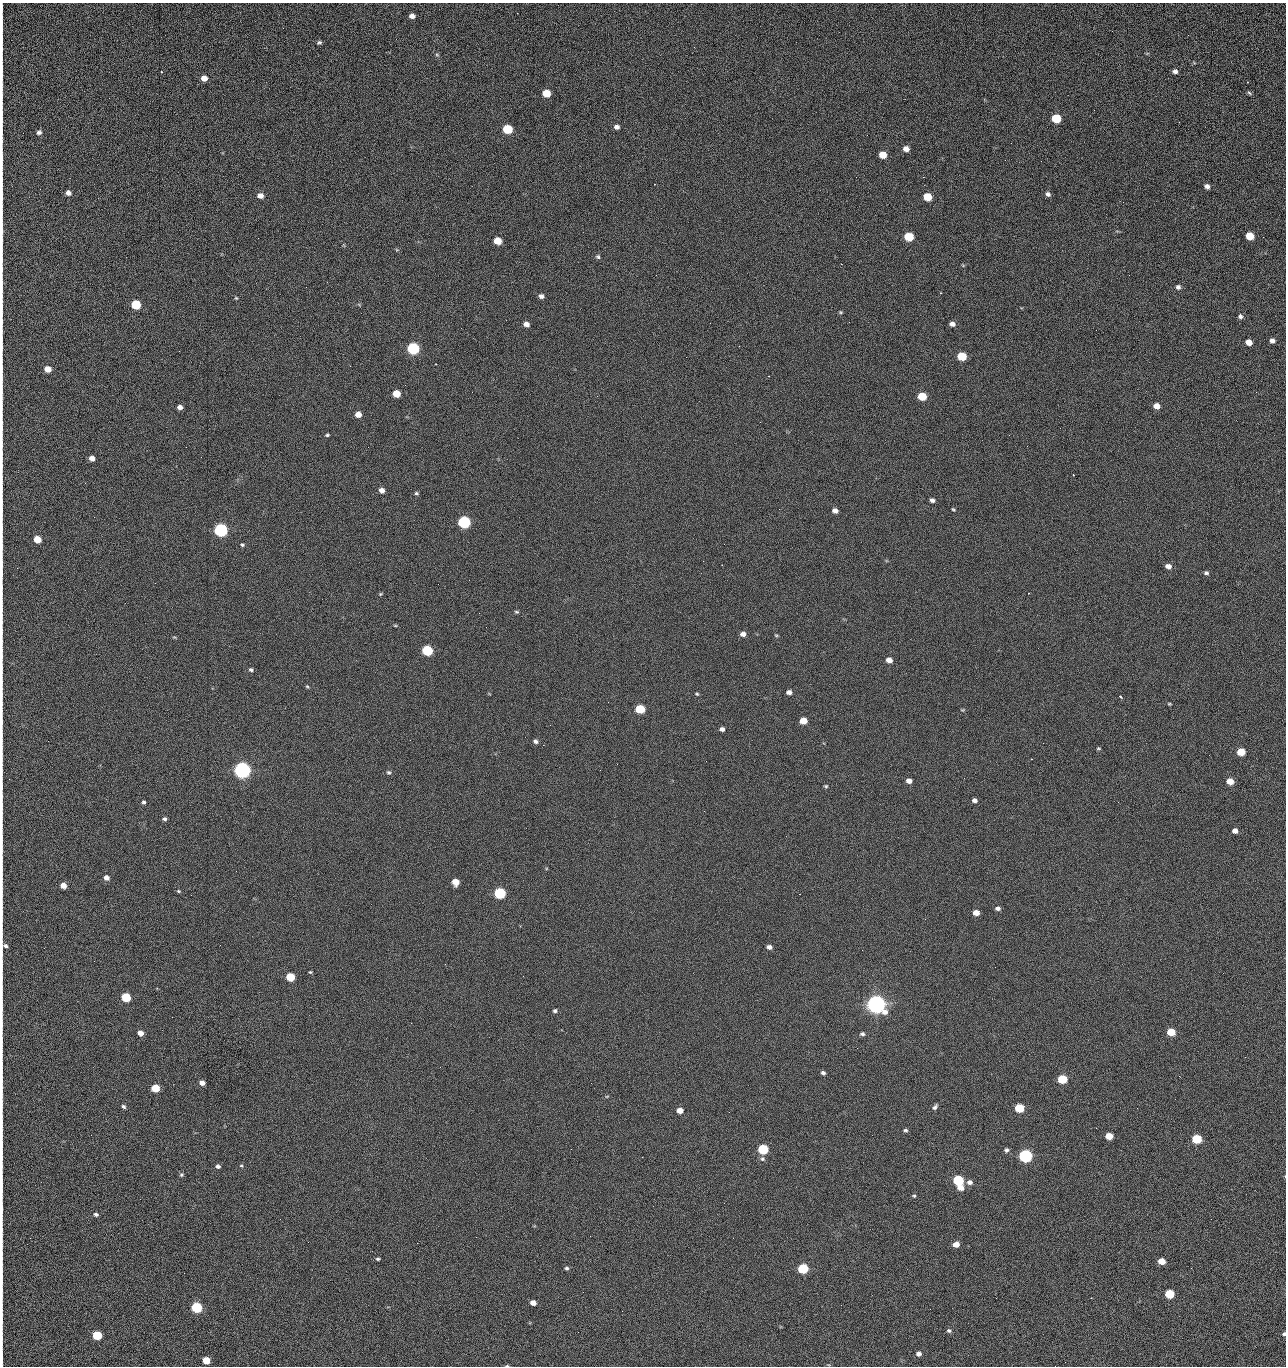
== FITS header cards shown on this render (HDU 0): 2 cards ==
NAXIS1  =                 1284 /fastest changing axis
NAXIS2  =                 1364 /next to fastest changing axis

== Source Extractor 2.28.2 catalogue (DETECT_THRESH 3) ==
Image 1284 x 1364 px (HDU 0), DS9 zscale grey, 1 PNG px = 1 image px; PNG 1288 x 1368 px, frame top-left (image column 1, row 1364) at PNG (2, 3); no overlay
Background 125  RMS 14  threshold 43.4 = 3 sigma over >= 5 px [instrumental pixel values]
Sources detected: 210; all 210 listed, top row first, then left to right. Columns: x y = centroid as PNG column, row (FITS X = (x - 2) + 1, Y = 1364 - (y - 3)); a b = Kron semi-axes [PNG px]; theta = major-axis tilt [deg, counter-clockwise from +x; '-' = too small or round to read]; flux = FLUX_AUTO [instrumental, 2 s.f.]
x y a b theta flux
412 16 5 4 - 4.6e+03
1188 35 3 2 - 1.3e+03
2 39 20 2 90 3.8e+03
319 42 6 4 19 1.7e+03
437 55 5 5 - 1.3e+03
1175 71 5 5 - 3.1e+03
161 72 3 2 - 8.4e+02
2 76 18 2 90 3.2e+03
204 78 5 5 - 8.3e+03
546 93 6 5 - 2.3e+04
1249 93 7 4 -29 1.6e+03
2 96 9 2 90 1.6e+03
1056 118 6 5 - 4.4e+04
2 120 11 2 90 2.1e+03
1179 122 3 2 - 1.4e+03
617 127 6 5 - 3.7e+03
507 129 6 5 - 5.4e+04
39 132 6 5 - 2.7e+03
906 149 6 5 - 6.6e+03
883 155 6 5 - 1.6e+04
2 158 22 2 90 3.8e+03
1005 160 2 2 - 1.4e+03
1041 161 2 2 - 1.8e+03
856 177 2 2 - 2.2e+03
923 177 2 2 - 3.0e+04
654 184 2 2 - 5.6e+02
1207 186 5 4 - 3.8e+03
68 193 5 5 - 4.9e+03
1048 194 6 5 - 2.9e+03
2 196 18 2 -89 3.2e+03
260 196 6 5 - 6.1e+03
927 197 6 5 - 2.9e+04
1123 202 2 2 - 7.9e+02
1250 236 6 5 - 2.5e+04
909 237 6 5 - 4.2e+04
1263 237 2 2 - 8.6e+02
2 240 19 2 90 3.6e+03
498 241 6 5 - 2.0e+04
598 257 6 6 - 1.8e+03
841 264 2 2 - 2.6e+04
656 275 2 2 - 4.8e+02
306 287 2 2 - 7.0e+02
1178 287 5 5 - 2.7e+03
2 289 6 2 90 9.6e+02
940 293 3 2 - 6.9e+02
541 296 6 5 - 3.4e+03
236 298 5 4 - 1.0e+03
136 305 6 5 - 5.2e+04
840 312 5 4 - 1.0e+03
2 313 9 2 90 1.6e+03
1240 316 5 5 - 2.4e+03
2 321 8 2 90 1.4e+03
849 322 2 2 - 7.0e+02
710 323 2 2 - 3.3e+03
526 324 6 5 - 5.2e+03
952 324 6 5 - 3.8e+03
1096 330 2 2 - 4.0e+02
1272 341 5 4 - 4.1e+03
1249 342 6 5 - 1.0e+04
739 346 2 2 - 6.2e+02
413 348 6 6 - 1.6e+05
962 356 6 5 - 4.0e+04
350 366 2 2 - 2.4e+03
48 369 5 5 - 1.2e+04
768 376 2 2 - 7.1e+02
2 380 10 2 90 1.6e+03
1256 392 3 2 - 9.9e+02
396 394 6 5 - 2.0e+04
922 396 6 5 - 3.3e+04
1156 406 6 5 - 9.4e+03
180 407 5 4 - 4.7e+03
358 414 5 5 - 9.4e+03
2 428 10 2 90 1.6e+03
327 435 4 4 - 1.4e+03
1009 435 2 2 - 1.3e+03
1027 446 2 2 - 5.2e+02
186 447 2 2 - 2.7e+03
92 458 5 4 - 5.9e+03
2 481 10 2 90 1.5e+03
85 483 3 2 - 9.7e+02
382 490 6 5 - 5.3e+03
416 493 5 4 - 1.6e+03
932 500 5 4 - 3.4e+03
2 509 11 2 90 1.9e+03
953 509 5 3 - 1.1e+03
835 510 5 4 - 4.9e+03
464 522 6 6 - 2.0e+05
221 530 6 6 - 3.3e+05
37 539 5 5 - 1.9e+04
242 545 5 4 - 1.4e+03
2 546 11 2 90 1.9e+03
2 564 13 2 90 2.1e+03
722 565 2 2 - 4.8e+02
1168 566 6 5 - 5.3e+03
1206 573 6 5 - 2.1e+03
380 594 5 4 - 1.1e+03
516 612 6 4 -3 1.5e+03
395 625 5 3 - 9.4e+02
2 631 10 2 90 1.4e+03
743 634 6 5 - 5.2e+03
776 635 5 4 - 1.1e+03
174 637 5 3 - 1.0e+03
427 651 6 5 - 9.1e+04
889 660 5 5 - 7.1e+03
251 670 5 5 - 1.9e+03
307 686 5 4 - 1.1e+03
789 692 5 4 - 4.0e+03
697 694 5 4 - 1.2e+03
1120 697 4 3 - 1.1e+03
1169 704 5 3 - 1.0e+03
640 709 6 5 - 5.5e+04
963 710 5 4 - 9.9e+02
803 721 6 5 - 1.5e+04
722 729 5 4 - 3.4e+03
536 741 5 4 - 2.7e+03
543 745 2 2 - 3.4e+03
1098 748 5 4 - 1.2e+03
1241 752 6 5 - 2.7e+04
1031 759 2 2 - 5.4e+02
706 761 2 2 - 2.0e+03
617 764 2 2 - 2.6e+03
242 770 6 6 - 7.3e+05
388 772 6 5 - 1.8e+03
909 781 5 4 - 5.7e+03
1230 781 5 5 - 1.3e+04
826 786 5 4 - 1.2e+03
974 800 5 4 - 3.6e+03
144 802 4 4 - 1.8e+03
2 807 11 2 90 1.9e+03
164 819 5 4 - 2.2e+03
1235 831 5 4 - 5.6e+03
106 878 6 5 - 5.3e+03
455 882 6 5 - 1.3e+04
63 885 5 5 - 9.6e+03
178 891 5 4 - 1.2e+03
500 893 6 5 - 1.3e+05
998 908 6 5 - 3.0e+03
2 912 11 2 90 1.8e+03
976 913 5 4 - 9.7e+03
4 946 9 7 37 2.8e+03
769 947 5 4 - 3.7e+03
310 972 3 3 - 1.0e+03
523 976 2 2 - 2.1e+03
290 977 6 5 - 3.3e+04
126 997 6 5 - 5.3e+04
876 1004 7 6 - 1.2e+06
555 1011 5 4 - 2.0e+03
411 1023 2 2 - 5.4e+03
2 1024 10 2 90 1.6e+03
1171 1032 6 5 - 2.9e+04
140 1033 5 4 - 6.3e+03
862 1034 6 5 - 2.2e+03
857 1048 2 2 - 1.4e+03
1245 1057 2 2 - 2.0e+03
823 1073 5 4 - 2.1e+03
1179 1076 3 2 - 2.8e+03
1062 1079 6 5 - 4.8e+04
202 1083 5 4 - 5.8e+03
155 1088 6 5 - 3.1e+04
2 1095 9 2 90 1.4e+03
607 1096 5 3 - 9.7e+02
123 1106 5 4 - 2.0e+03
935 1107 8 4 53 2.4e+03
1019 1108 6 5 - 4.5e+04
680 1110 6 5 - 8.8e+03
729 1112 2 2 - 9.7e+02
2 1124 15 2 90 2.2e+03
905 1130 5 4 - 1.7e+03
91 1135 2 2 - 2.5e+03
1109 1136 6 5 - 1.7e+04
1197 1139 6 5 - 5.8e+04
571 1149 2 2 - 9.1e+02
763 1149 6 5 - 7.9e+04
1006 1150 5 5 - 2.4e+03
1025 1156 6 5 - 2.8e+05
762 1159 7 7 - 2.4e+03
218 1166 6 5 - 2.7e+03
241 1166 5 4 - 1.1e+03
181 1175 6 6 - 1.8e+03
958 1180 6 5 - 8.6e+04
969 1182 7 6 - 4.1e+03
960 1188 6 5 - 9.7e+03
914 1196 4 4 - 1.2e+03
2 1210 19 2 90 3.0e+03
96 1214 6 4 -15 2.2e+03
280 1219 2 2 - 2.2e+03
476 1237 2 2 - 8.5e+03
308 1242 2 2 - 1.7e+03
417 1243 2 2 - 5.3e+03
956 1244 5 5 - 8.9e+03
378 1259 4 3 - 1.5e+03
1162 1261 5 5 - 1.4e+04
567 1268 5 5 - 1.7e+03
803 1268 6 5 - 8.1e+04
2 1290 8 2 90 1.2e+03
583 1292 2 2 - 4.8e+02
1169 1294 6 5 - 4.7e+04
996 1298 2 2 - 2.6e+03
533 1303 5 4 - 7.5e+03
196 1307 6 5 - 1.0e+05
622 1311 2 2 - 7.6e+02
949 1331 6 5 - 2.2e+03
578 1332 2 2 - 3.4e+03
1284 1334 4 3 - 2.1e+03
97 1335 6 5 - 5.4e+04
918 1354 6 5 - 3.6e+03
2 1357 12 2 90 1.9e+03
206 1360 5 5 - 1.8e+04
507 1366 5 3 - 1.1e+03
1055 1366 2 2 - 1.9e+03
At the frame edge (FLAGS 8, measured only in part): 29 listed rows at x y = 2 39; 2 76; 2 96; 2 120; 2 158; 2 196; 2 240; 2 289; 2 313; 2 321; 2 380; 2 428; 2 481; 2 509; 2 546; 2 564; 2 631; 2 807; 2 912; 4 946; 2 1024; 2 1095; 2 1124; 2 1210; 2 1290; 1284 1334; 2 1357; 507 1366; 1055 1366

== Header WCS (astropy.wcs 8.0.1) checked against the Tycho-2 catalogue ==
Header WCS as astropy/WCSLIB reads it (CRVAL/CRPIX/CD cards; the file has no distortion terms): RA---TAN/DEC--TAN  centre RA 15:41:40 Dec +51:59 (235.42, +51.99 deg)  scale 1.26 arcsec/px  FOV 26.9' x 28.5'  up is +92 deg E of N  parity flipped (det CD > 0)
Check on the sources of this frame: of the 60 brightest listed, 10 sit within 2.0 arcsec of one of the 11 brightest Tycho-2 stars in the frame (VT <= 12.29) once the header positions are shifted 0.30 arcsec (0.14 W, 0.26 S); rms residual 0.69 arcsec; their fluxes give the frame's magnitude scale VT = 24.51 - 2.5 log10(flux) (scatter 0.24 mag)
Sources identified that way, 10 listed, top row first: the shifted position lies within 2.0 arcsec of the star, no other Tycho-2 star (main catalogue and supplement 1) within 4.0 arcsec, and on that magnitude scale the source's flux lands within +1.5 / -3 mag of the star's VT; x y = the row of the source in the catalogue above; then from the Tycho-2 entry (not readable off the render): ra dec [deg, ICRS J2000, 3 dp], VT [Tycho-2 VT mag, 2 dp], TYC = Tycho-2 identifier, HIP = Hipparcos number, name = IAU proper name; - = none
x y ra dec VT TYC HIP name
413 348 235.614 +52.064 11.61 3489-1132-1 - -
464 522 235.514 +52.049 11.19 3489-1407-1 - -
221 530 235.515 +52.133 11.12 3489-1380-1 - -
242 770 235.378 +52.130 9.31 3489-1322-1 76850 -
500 893 235.303 +52.042 11.52 3489-958-1 - -
876 1004 235.232 +51.912 9.59 3489-824-1 - -
1025 1156 235.143 +51.862 10.97 3489-1016-1 - -
958 1180 235.131 +51.886 12.29 3489-908-1 - -
803 1268 235.084 +51.941 11.45 3489-1346-1 - -
196 1307 235.075 +52.152 11.74 3489-912-1 - -